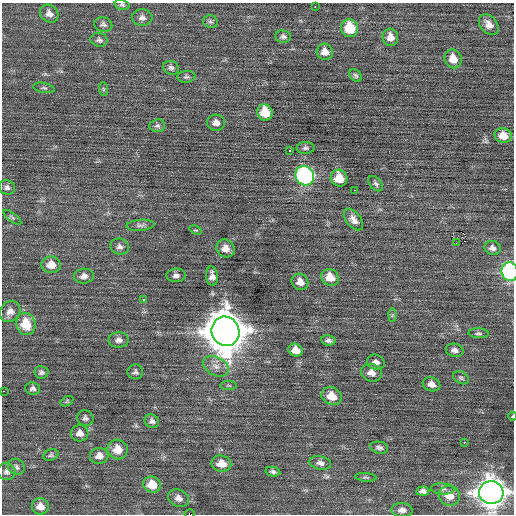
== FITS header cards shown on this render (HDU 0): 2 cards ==
NAXIS1  =                  512 / Axis length
NAXIS2  =                  512 / Axis length

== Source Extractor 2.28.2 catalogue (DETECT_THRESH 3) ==
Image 512 x 512 px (HDU 0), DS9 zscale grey, 1 PNG px = 1 image px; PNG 516 x 516 px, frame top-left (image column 1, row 512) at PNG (2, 3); each listed source drawn as its Kron ellipse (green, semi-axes under 4 px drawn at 4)
Background 0.0497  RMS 0.73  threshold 2.18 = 3 sigma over >= 5 px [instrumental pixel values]
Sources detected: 90; all 90 listed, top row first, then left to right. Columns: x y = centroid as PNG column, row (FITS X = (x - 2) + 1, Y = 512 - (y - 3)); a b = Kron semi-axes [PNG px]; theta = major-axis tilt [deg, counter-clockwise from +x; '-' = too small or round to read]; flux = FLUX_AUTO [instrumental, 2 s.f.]
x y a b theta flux
122 5 8 5 -14 94
315 7 2 2 - 350
49 14 10 8 -40 280
142 18 10 8 -3 230
210 22 7 6 - 120
103 24 9 7 -15 150
489 25 11 8 -49 400
350 28 9 8 - 1600
283 36 8 6 -8 140
390 37 9 7 -76 400
99 40 8 7 - 150
325 52 8 8 - 400
453 59 9 8 - 700
171 68 8 6 -21 140
356 76 7 5 -44 110
186 77 9 6 4 130
44 88 11 5 -11 98
103 89 7 4 -88 87
265 112 8 7 - 1200
216 123 9 8 - 280
157 126 8 6 5 130
503 136 9 7 -13 530
305 148 9 6 1 120
289 151 3 3 - 430
305 176 10 9 - 9300
339 178 8 8 - 880
376 184 9 5 -49 120
7 187 8 7 - 160
354 190 3 2 - 590
12 217 11 4 -38 80
353 219 12 7 -51 310
140 225 14 5 4 160
196 230 6 3 -20 57
456 243 2 2 - 50
120 246 9 8 - 200
226 248 9 8 - 460
492 248 8 7 - 210
51 265 10 8 -8 530
510 272 9 8 - 9000
176 275 9 7 3 210
84 276 10 7 5 260
212 276 10 6 -83 260
330 277 9 8 - 730
300 282 8 8 - 360
144 299 3 3 - 470
10 311 11 9 47 350
392 315 6 4 89 82
26 324 11 9 -73 1300
225 331 15 13 -63 150000
478 333 10 5 -3 110
119 340 10 7 1 230
328 340 7 5 -9 140
296 350 7 6 - 480
455 350 9 6 -11 200
376 362 9 7 -21 210
216 366 14 9 -27 410
41 372 7 6 - 130
135 372 8 7 - 140
371 373 10 8 -21 350
461 378 8 6 -27 110
431 384 9 7 -19 290
229 385 8 4 0 76
33 389 7 6 - 160
3 391 2 2 - 200
332 396 10 8 -25 720
67 401 7 4 31 69
512 416 4 3 - 44
85 418 8 7 - 150
152 421 7 6 - 170
80 433 9 8 - 300
464 442 2 2 - 430
379 448 9 6 -12 160
118 449 10 9 - 720
51 455 8 5 19 100
99 456 9 8 - 370
320 463 11 7 -11 240
221 464 10 8 -12 600
16 467 9 7 -42 150
7 472 9 8 - 180
273 472 7 4 -12 120
366 477 11 4 -5 95
152 485 9 8 - 850
443 489 11 5 -3 150
423 491 6 4 5 200
491 493 12 11 - 60000
449 496 11 10 - 550
178 498 10 8 -24 280
40 506 8 8 - 420
402 510 10 7 -2 250
190 514 5 2 - 1200
At the frame edge (FLAGS 8, measured only in part): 6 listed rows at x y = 122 5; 510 272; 3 391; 512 416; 491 493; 190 514